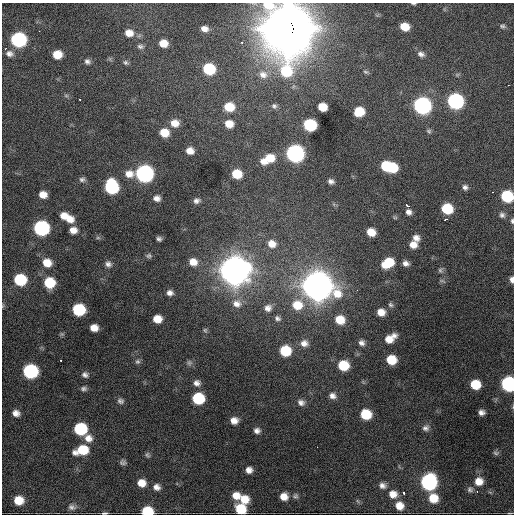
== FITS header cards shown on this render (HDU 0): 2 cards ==
NAXIS1  =                  512 / Axis length
NAXIS2  =                  512 / Axis length

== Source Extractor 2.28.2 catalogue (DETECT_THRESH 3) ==
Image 512 x 512 px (HDU 0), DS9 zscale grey, 1 PNG px = 1 image px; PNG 516 x 516 px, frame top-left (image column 1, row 512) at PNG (2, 3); no overlay
Background 1860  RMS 40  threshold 121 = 3 sigma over >= 5 px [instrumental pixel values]
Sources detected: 149; all 149 listed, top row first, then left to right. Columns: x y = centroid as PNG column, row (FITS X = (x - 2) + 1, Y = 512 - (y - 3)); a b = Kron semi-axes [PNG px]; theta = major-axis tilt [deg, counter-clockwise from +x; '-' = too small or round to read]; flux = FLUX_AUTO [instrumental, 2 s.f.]
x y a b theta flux
414 3 5 2 - 3.4e+03
502 26 8 5 -6 6.0e+03
404 27 8 6 -20 4.4e+04
288 28 22 20 -62 1.2e+07
204 29 6 5 - 1.5e+04
39 31 2 2 - 2.2e+03
129 33 10 8 -11 2.6e+04
18 39 9 8 - 4.7e+05
163 43 7 6 - 3.5e+04
242 43 3 2 - 5.5e+03
140 46 9 6 -8 7.7e+03
5 49 4 3 - 3.8e+03
9 54 10 8 -6 1.3e+04
57 54 8 7 - 4.8e+04
421 54 9 7 -19 1.1e+04
87 61 8 6 -34 8.8e+03
126 63 8 6 -31 6.2e+03
209 69 8 7 - 1.8e+05
286 71 15 13 -84 1.3e+05
365 72 7 5 -3 4.7e+03
263 75 13 10 -11 2.4e+04
508 85 3 2 - 2.6e+03
66 96 7 4 -1 4.7e+03
79 99 3 2 - 2.4e+03
455 101 9 8 - 6.6e+05
422 105 9 8 - 9.3e+05
274 106 7 6 - 6.7e+03
229 107 9 8 - 6.5e+04
322 107 7 6 - 5.1e+04
359 111 8 7 - 7.1e+04
175 123 9 8 - 3.2e+04
229 124 8 7 - 3.3e+04
310 125 8 7 - 2.2e+05
429 131 7 6 - 5.4e+03
164 133 9 8 - 4.9e+04
190 151 7 6 - 2.3e+04
295 153 9 8 - 1.0e+06
270 158 10 8 6 4.9e+04
263 161 9 7 -41 1.8e+04
385 166 7 5 -72 8.0e+04
391 167 9 7 -33 1.4e+05
129 174 11 9 -3 2.6e+04
144 174 9 8 - 1.0e+06
237 174 8 7 - 7.0e+04
82 179 8 6 4 7.9e+03
331 181 6 5 - 9.9e+03
111 187 9 9 - 3.2e+05
465 187 7 6 - 8.7e+03
492 192 2 2 - 2.8e+03
43 195 7 6 - 2.6e+04
507 196 8 7 - 2.0e+05
157 198 7 6 - 1.4e+04
196 201 6 5 - 9.1e+03
407 205 4 3 - 9.9e+03
447 209 8 7 - 1.3e+05
408 212 6 5 - 1.1e+04
502 215 8 7 - 9.8e+03
63 216 7 6 - 2.4e+04
395 218 6 4 0 3.5e+03
69 219 10 8 -9 3.1e+04
445 219 3 2 - 6.2e+03
512 221 7 4 -84 5.7e+03
41 228 9 8 - 5.4e+05
73 230 8 7 - 2.2e+04
371 232 7 6 - 4.0e+04
98 238 6 4 0 4.3e+03
416 238 8 6 -21 1.6e+04
159 239 5 4 - 6.6e+03
272 244 10 9 - 2.7e+04
413 245 8 7 - 2.5e+04
149 256 8 6 12 6.1e+03
193 262 9 8 - 2.8e+04
47 263 9 8 - 3.9e+04
388 263 11 8 30 8.8e+04
406 263 7 6 - 1.2e+04
108 264 8 7 - 1.0e+04
234 270 12 12 - 4.8e+06
440 270 7 6 - 6.2e+03
20 280 9 8 - 1.8e+05
512 280 7 5 -86 1.2e+04
49 283 8 8 - 9.9e+04
318 286 13 12 - 5.2e+06
357 290 3 2 - 2.3e+03
170 293 8 7 - 1.3e+04
237 304 14 11 -13 2.9e+04
297 305 12 11 - 6.2e+04
390 305 7 6 - 6.6e+03
268 308 10 9 - 1.7e+04
78 310 9 8 - 2.0e+05
381 312 8 7 - 2.8e+04
277 318 8 6 -30 8.4e+03
157 319 7 7 - 3.8e+04
340 320 9 8 - 5.1e+04
94 328 7 6 - 2.7e+04
205 330 7 5 -74 5.2e+03
390 338 12 7 30 3.7e+04
304 343 11 9 -2 1.9e+04
361 343 7 7 - 1.1e+04
285 351 8 8 - 1.1e+05
61 360 3 2 - 4.0e+03
391 360 8 7 - 7.3e+04
137 361 7 7 - 7.1e+03
189 363 8 8 - 7.5e+03
343 365 8 8 - 9.5e+04
30 371 9 8 - 4.2e+05
85 375 8 7 - 1.0e+04
197 383 9 8 - 1.4e+04
475 384 8 7 - 7.3e+04
508 384 9 8 - 5.0e+05
84 389 7 6 - 7.5e+03
332 396 9 8 - 1.5e+04
198 398 8 8 - 1.7e+05
120 401 9 7 -11 8.8e+03
301 402 10 8 -23 1.4e+04
481 412 7 6 - 1.2e+04
16 413 8 7 - 1.6e+04
366 414 8 7 - 9.6e+04
234 420 8 7 - 2.0e+04
426 428 9 7 21 1.1e+04
80 429 9 8 - 2.0e+05
257 431 7 6 - 1.1e+04
88 438 11 9 -35 2.4e+04
317 447 2 2 - 2.5e+03
82 450 13 8 16 8.3e+04
496 453 9 6 -8 7.0e+03
147 455 7 6 - 5.6e+03
123 462 8 6 -12 7.2e+03
249 470 7 6 - 1.6e+04
479 481 10 9 - 3.1e+04
429 482 9 9 - 6.3e+05
141 483 8 8 - 2.9e+04
382 485 9 8 - 1.3e+04
157 487 9 7 -28 1.4e+04
470 489 8 8 - 8.8e+03
477 492 3 2 - 6.7e+03
404 493 4 3 - 7.4e+03
393 494 10 9 - 2.5e+04
236 495 9 8 - 3.0e+04
295 496 8 7 - 7.1e+03
284 497 8 8 - 2.7e+04
433 498 10 9 - 4.9e+04
244 499 10 9 - 4.2e+04
18 500 8 7 - 4.5e+04
399 506 9 8 - 3.0e+04
72 507 10 8 -6 1.1e+04
241 509 9 8 - 8.9e+04
147 511 9 7 3 1.1e+05
105 513 8 4 8 4.9e+03
510 513 7 2 0 2.6e+03
At the frame edge (FLAGS 8, measured only in part): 8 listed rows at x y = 414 3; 288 28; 507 196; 512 221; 512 280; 508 384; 147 511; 105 513